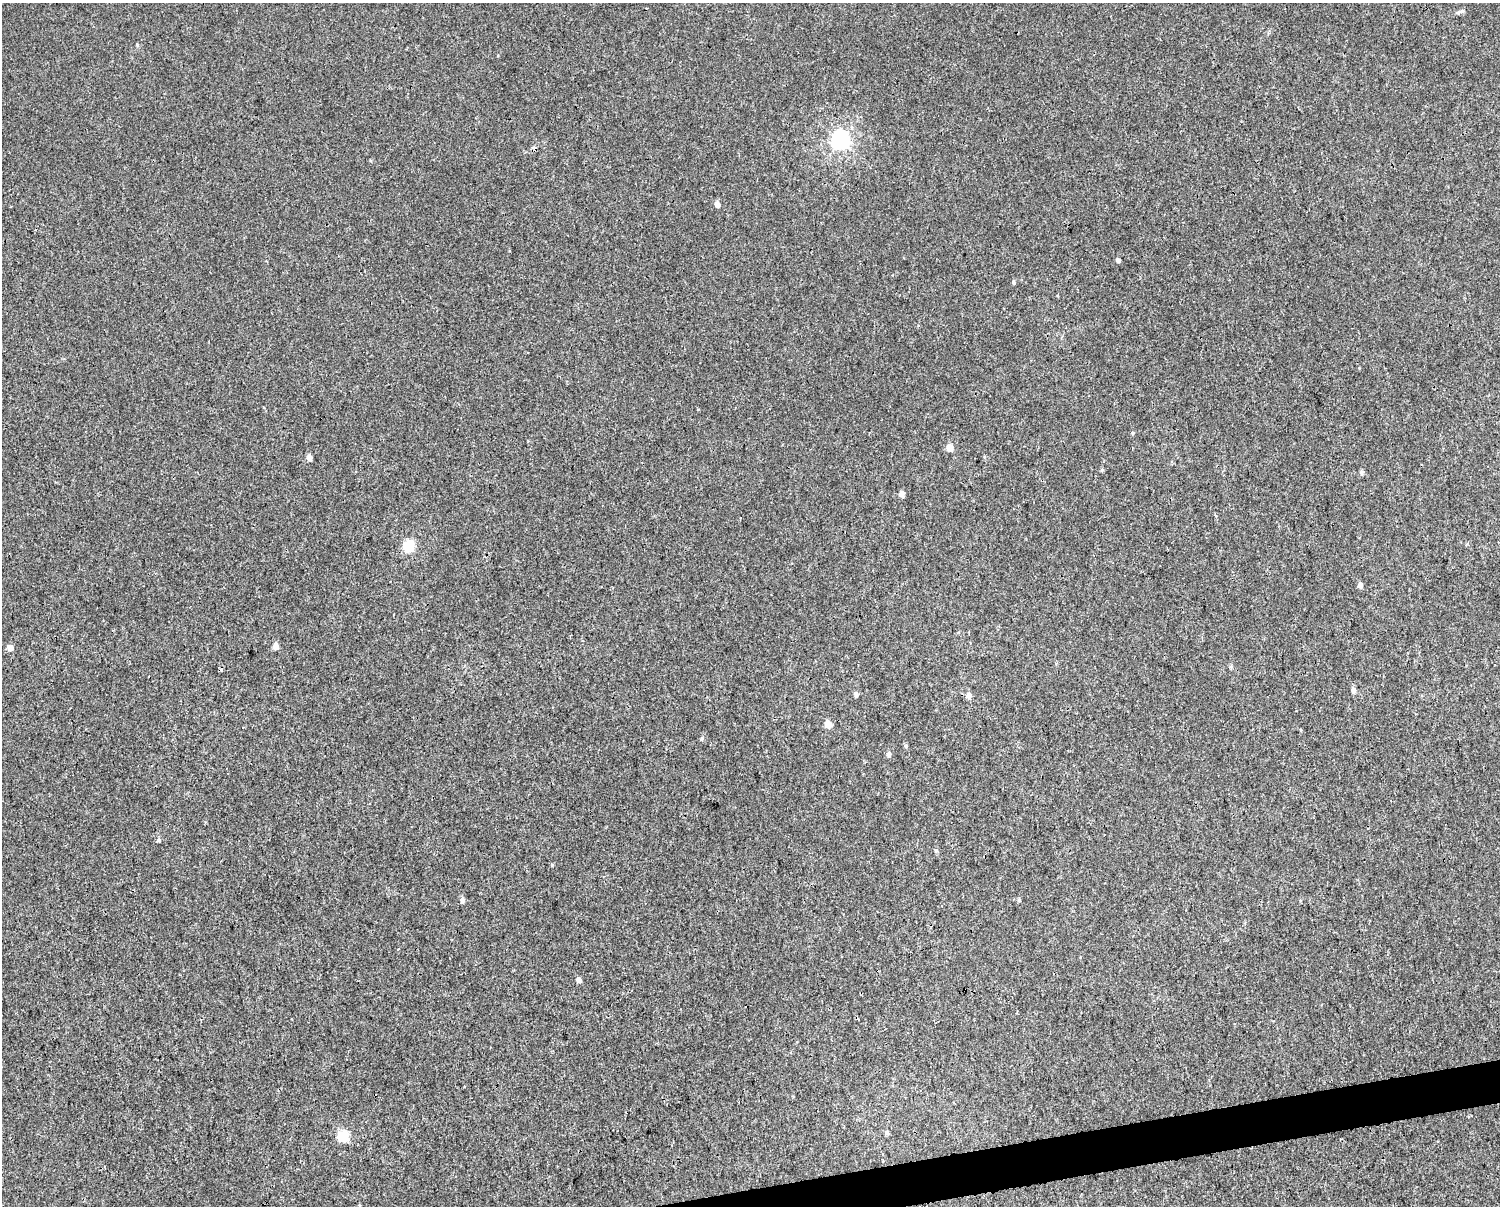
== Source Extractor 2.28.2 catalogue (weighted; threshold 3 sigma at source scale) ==
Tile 5 of 3 x 4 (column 2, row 2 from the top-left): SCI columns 1524-3021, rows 2411-3614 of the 4589 x 4819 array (HDU 1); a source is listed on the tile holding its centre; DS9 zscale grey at full resolution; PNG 1502 x 1208 px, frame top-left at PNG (2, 3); no overlay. Shown black and unused: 2% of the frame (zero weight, under 3 of 4 exposures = <1% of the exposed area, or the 3 px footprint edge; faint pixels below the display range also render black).
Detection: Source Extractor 2.28.2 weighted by HDU 2 'WHT'; one run over the whole footprint, this tile lists its part. Background 0.00145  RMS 0.002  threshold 0.00914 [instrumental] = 3 sigma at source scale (4.5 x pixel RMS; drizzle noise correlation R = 1.50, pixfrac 1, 0.0396/0.0396 arcsec/px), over >= 5 px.
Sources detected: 29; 1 cosmic-ray / hot-pixel residue — not listed; the other 28 listed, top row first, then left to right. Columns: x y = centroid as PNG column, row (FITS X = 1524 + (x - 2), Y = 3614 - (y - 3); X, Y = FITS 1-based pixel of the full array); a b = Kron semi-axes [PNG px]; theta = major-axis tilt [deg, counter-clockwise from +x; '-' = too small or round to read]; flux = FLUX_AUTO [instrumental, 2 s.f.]
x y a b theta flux
137 44 5 4 - 0.22
840 141 7 6 - 83
717 204 5 5 - 1.2
1118 260 4 4 - 0.62
1013 282 5 4 - 0.36
1133 433 5 4 - 0.25
950 448 5 4 - 3.9
309 458 4 4 - 1.9
1102 470 6 4 -46 0.23
1362 472 6 5 - 0.36
902 494 4 4 - 1.8
408 546 5 5 - 17
1360 585 4 4 - 1.1
276 646 5 4 - 2.2
10 647 5 4 - 2
1354 690 5 4 - 0.95
856 694 6 5 - 0.51
969 695 7 7 - 0.75
828 724 7 7 - 1.4
1301 730 4 3 - 0.16
906 746 5 4 - 0.28
888 754 7 6 - 0.54
159 840 6 5 - 0.38
552 865 4 4 - 0.22
462 900 5 5 - 0.74
579 980 4 4 - 1
887 1132 7 4 -70 0.37
343 1136 5 5 - 17
Unlisted compact peaks at least as high as the median listed source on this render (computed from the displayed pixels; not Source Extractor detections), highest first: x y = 702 738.